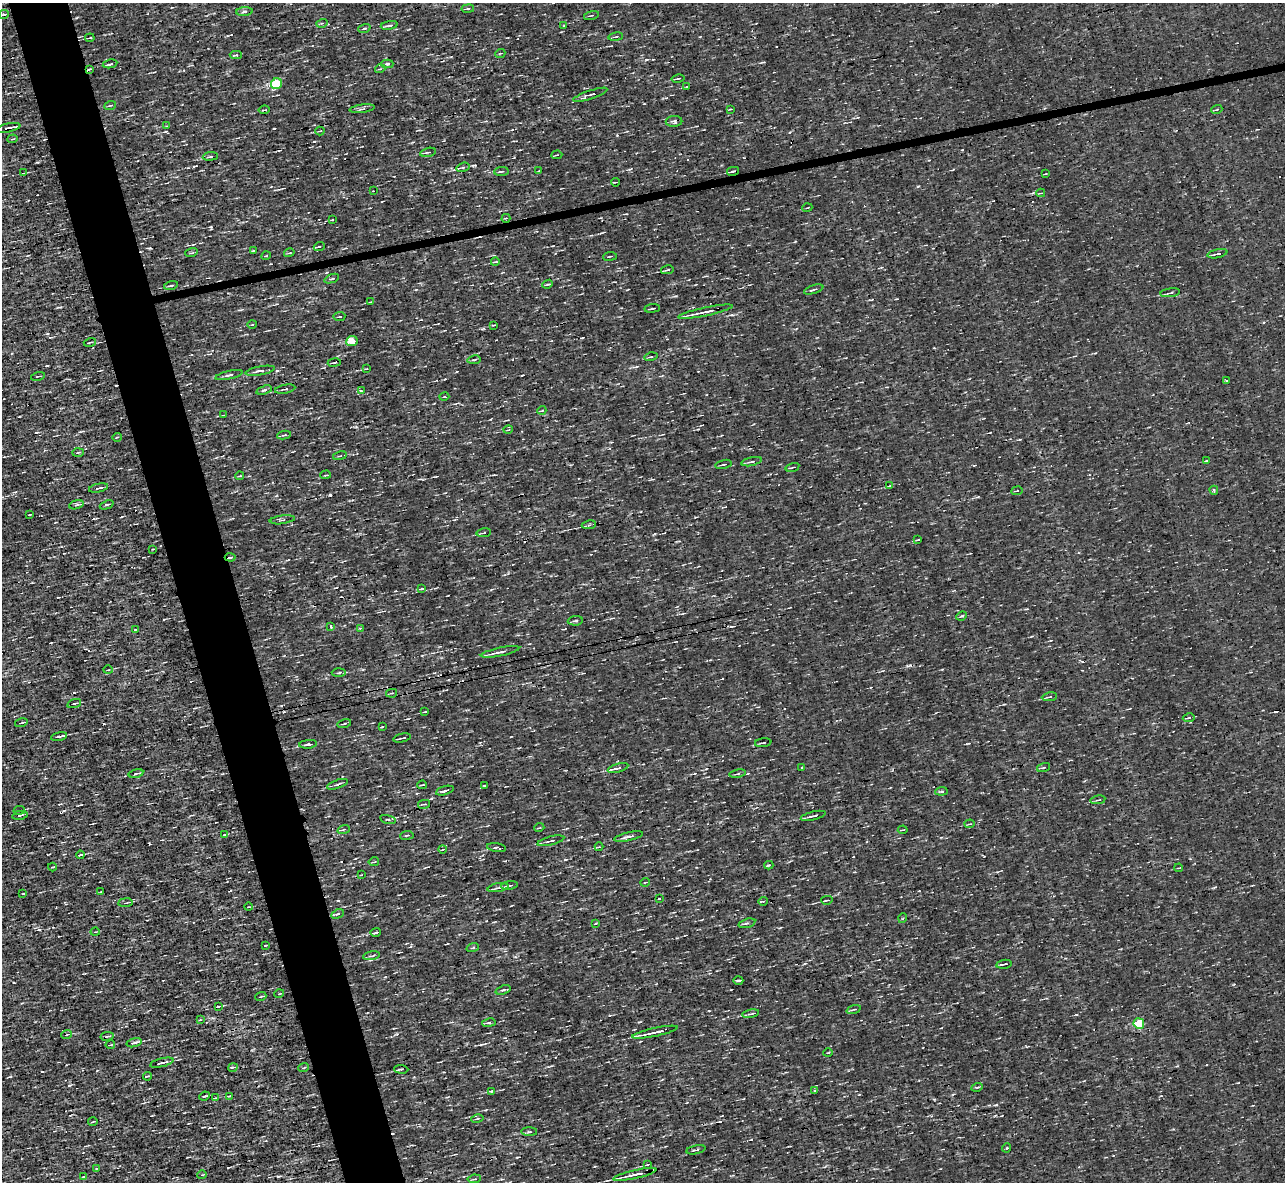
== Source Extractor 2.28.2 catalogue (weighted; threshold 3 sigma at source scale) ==
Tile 11 of 4 x 4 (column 3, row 3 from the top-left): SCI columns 2569-3851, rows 1326-2505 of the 5135 x 5132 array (HDU 1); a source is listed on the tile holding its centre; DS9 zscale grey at full resolution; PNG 1287 x 1184 px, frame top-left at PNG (2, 3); each listed source drawn as its Kron ellipse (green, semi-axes under 4 px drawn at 4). Shown black and unused: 5% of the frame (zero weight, under 3 of 4 exposures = <1% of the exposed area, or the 3 px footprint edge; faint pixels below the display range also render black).
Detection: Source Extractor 2.28.2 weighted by HDU 2 'WHT'; one run over the whole footprint, this tile lists its part. Background 0.00167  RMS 0.043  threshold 0.195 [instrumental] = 3 sigma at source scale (4.5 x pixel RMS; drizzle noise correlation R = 1.50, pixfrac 1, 0.05/0.05 arcsec/px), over >= 5 px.
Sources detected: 228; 11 cosmic-ray / hot-pixel residue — neither listed nor drawn; the other 217 listed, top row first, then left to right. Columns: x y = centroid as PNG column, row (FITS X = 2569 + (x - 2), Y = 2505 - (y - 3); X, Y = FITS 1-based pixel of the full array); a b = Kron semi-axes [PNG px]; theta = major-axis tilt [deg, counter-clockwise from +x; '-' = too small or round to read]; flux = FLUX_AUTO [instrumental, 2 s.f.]
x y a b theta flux
468 9 6 3 9 5.8
244 12 8 3 4 7.6
4 14 5 3 - 5.5
591 16 7 2 15 4.1
322 23 6 3 16 5.8
389 25 8 3 10 9.7
564 26 3 2 - 3.5
364 28 6 4 18 6.5
616 37 7 3 9 6.4
90 38 5 2 - 5.5
500 54 5 3 - 4.7
236 55 6 3 0 5.8
110 64 7 2 12 8.2
387 64 6 4 1 8.4
89 69 3 2 - 4.6
380 69 5 3 - 4.2
678 78 6 2 11 5.2
277 84 6 5 - 300
687 87 4 2 - 3.4
590 95 18 4 19 15
110 106 6 3 21 6
362 109 12 3 7 8.9
730 109 3 2 - 4.1
1217 109 5 3 - 4.1
264 110 5 2 - 4.8
674 121 8 5 2 11
167 126 3 3 - 3.2
8 128 12 3 12 20
320 131 4 3 - 4.4
13 139 5 2 - 3.6
428 152 8 4 13 7.4
557 155 5 2 - 4.3
210 156 7 3 5 7.5
463 167 7 4 16 7.8
501 171 7 3 6 8.3
539 171 2 2 - 3.3
733 171 6 2 13 7.1
24 173 3 2 - 4.3
1045 174 4 2 - 3
615 182 4 2 - 4.1
373 191 2 2 - 2.3
1041 193 4 2 - 3.2
807 208 5 3 - 3.3
506 218 4 3 - 4.5
332 220 3 2 - 3.2
319 247 5 3 - 4.8
253 251 4 3 - 4.8
191 253 6 4 17 5.5
289 253 5 3 - 4.5
1217 254 10 2 13 9.7
266 256 5 3 - 3.3
610 256 7 2 7 5.2
495 262 4 3 - 3.7
667 270 6 3 11 7.7
332 279 8 2 21 5.2
548 284 5 3 - 5
171 285 7 3 14 8.1
814 289 10 3 17 7.7
1170 293 10 2 8 6.3
371 302 4 2 - 3.5
652 308 8 2 6 6.4
705 312 28 3 12 44
339 317 6 2 6 4.8
252 324 4 3 - 4.1
493 325 3 2 - 3.8
352 341 5 5 - 89
90 342 6 2 15 4.1
651 357 6 3 14 5.1
474 360 6 3 9 5.2
334 363 6 2 8 6.9
366 369 3 2 - 2.9
260 371 15 4 10 18
229 375 14 4 13 11
38 376 7 2 15 4
1226 380 3 2 - 4.8
285 389 10 4 11 7.9
264 390 8 4 18 9.1
361 391 4 3 - 4.1
444 397 5 3 - 3.8
542 410 4 3 - 3.5
224 415 3 3 - 3.1
508 430 5 3 - 3.8
284 435 7 4 10 7.5
117 437 5 3 - 3.4
78 452 6 4 2 5.7
340 456 7 3 12 4.8
1207 461 3 3 - 25
752 462 10 4 12 12
723 464 8 3 14 6.7
792 467 7 2 15 5.4
326 475 5 2 - 4.6
239 476 4 3 - 4.1
889 486 4 2 - 4.1
99 488 10 3 12 10
1214 490 4 3 - 6.5
1017 491 5 3 - 4.4
76 505 7 4 17 9.4
107 505 7 3 22 6.2
30 515 3 2 - 3.6
282 520 12 3 7 8.6
589 525 7 3 8 6.3
484 533 7 3 9 6.2
918 540 4 2 - 4
153 549 3 2 - 3
230 557 5 2 - 8
422 588 4 3 - 10
962 616 5 3 - 5
575 621 7 4 5 7.5
331 626 3 3 - 18
360 628 4 3 - 3.9
135 629 3 2 - 3.3
500 652 19 4 12 25
108 670 4 2 - 4
339 673 7 3 4 6.4
392 693 5 4 - 5.2
1049 697 8 3 9 6.5
74 703 7 3 18 9.6
424 712 3 2 - 3
1189 718 6 3 10 4.7
21 723 6 2 14 5.2
344 724 7 2 15 5.2
382 727 3 3 - 8
59 736 8 3 12 13
402 738 9 2 13 7.4
763 743 8 2 8 5.6
308 744 9 3 5 10
802 767 3 2 - 3.7
1044 767 7 3 19 4.9
618 768 10 4 16 13
136 774 7 2 13 8.2
738 774 8 4 9 8.1
337 784 11 3 19 8.4
422 785 5 2 - 4.2
484 786 4 2 - 3.3
445 791 9 3 16 11
941 791 6 4 6 7.3
1098 800 7 2 10 4.9
424 804 6 3 12 5.2
19 810 6 3 10 5.3
20 815 8 2 11 8.5
813 816 13 3 13 12
388 819 8 3 -13 5.6
970 824 5 2 - 3.4
539 828 5 3 - 3.6
344 829 6 3 19 4.5
903 830 5 2 - 3.4
224 834 3 3 - 9.9
407 835 7 2 7 4.7
629 837 14 4 13 18
551 841 14 4 14 13
599 847 4 4 - 4.7
497 848 9 4 -9 9.6
442 849 4 2 - 3.5
80 855 4 2 - 6.1
374 862 5 2 - 3.5
769 865 4 3 - 6.8
52 867 4 3 - 4.7
1179 868 4 2 - 3
361 875 4 2 - 3
645 882 5 3 - 3.4
509 885 8 2 8 8.1
498 888 11 3 10 11
101 892 3 2 - 2.8
23 894 3 2 - 3.2
659 899 3 2 - 4.7
827 900 5 2 - 5.6
763 901 5 3 - 4.4
125 903 7 4 7 6.7
249 907 4 2 - 4.3
338 914 6 4 26 7.5
903 918 5 3 - 4.2
747 923 9 4 15 10
595 924 3 2 - 3
95 932 4 3 - 3.4
376 932 5 3 - 7.1
266 945 3 2 - 4.1
473 948 6 3 19 4.5
371 956 8 2 9 6.1
1004 964 8 3 10 9.3
738 980 5 2 - 5.8
503 990 8 3 19 6.9
279 994 5 3 - 3.7
261 996 5 3 - 4.1
218 1007 4 2 - 3.6
854 1009 7 3 19 5.3
751 1014 8 2 10 6.7
200 1020 3 2 - 3.9
489 1023 7 3 9 6
1139 1023 5 5 - 240
655 1032 23 3 12 37
67 1034 5 3 - 4.1
107 1036 7 3 9 5.1
134 1043 8 3 15 9.2
110 1045 4 2 - 4.9
828 1053 5 3 - 4.1
162 1063 12 3 14 16
233 1067 5 3 - 6.1
303 1068 5 2 - 4.3
401 1069 7 3 -3 5.9
147 1076 4 2 - 4.6
977 1087 5 3 - 4.8
815 1090 4 3 - 6.4
491 1091 4 3 - 5
204 1096 5 3 - 7.1
229 1096 4 2 - 3.6
215 1098 4 2 - 3.2
477 1118 6 2 12 4.9
93 1122 5 2 - 4.5
529 1132 8 3 -1 6.6
1006 1148 5 3 - 4.1
696 1150 10 2 11 7.6
647 1165 3 2 - 3.1
96 1168 3 2 - 3.1
635 1174 22 3 12 37
202 1175 5 3 - 3.6
83 1177 4 2 - 4
474 1179 7 3 6 5.7
Overlapping masked pixels (flux is a lower limit): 4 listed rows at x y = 89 69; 8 128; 230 557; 635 1174
Unlisted compact peaks at least as high as the median listed source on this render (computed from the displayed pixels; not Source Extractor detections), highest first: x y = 996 1105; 918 186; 816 1086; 617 135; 474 165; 397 1034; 522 375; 676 296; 39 930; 515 957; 514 157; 363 669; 60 307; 1173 1129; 942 669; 416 290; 47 366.